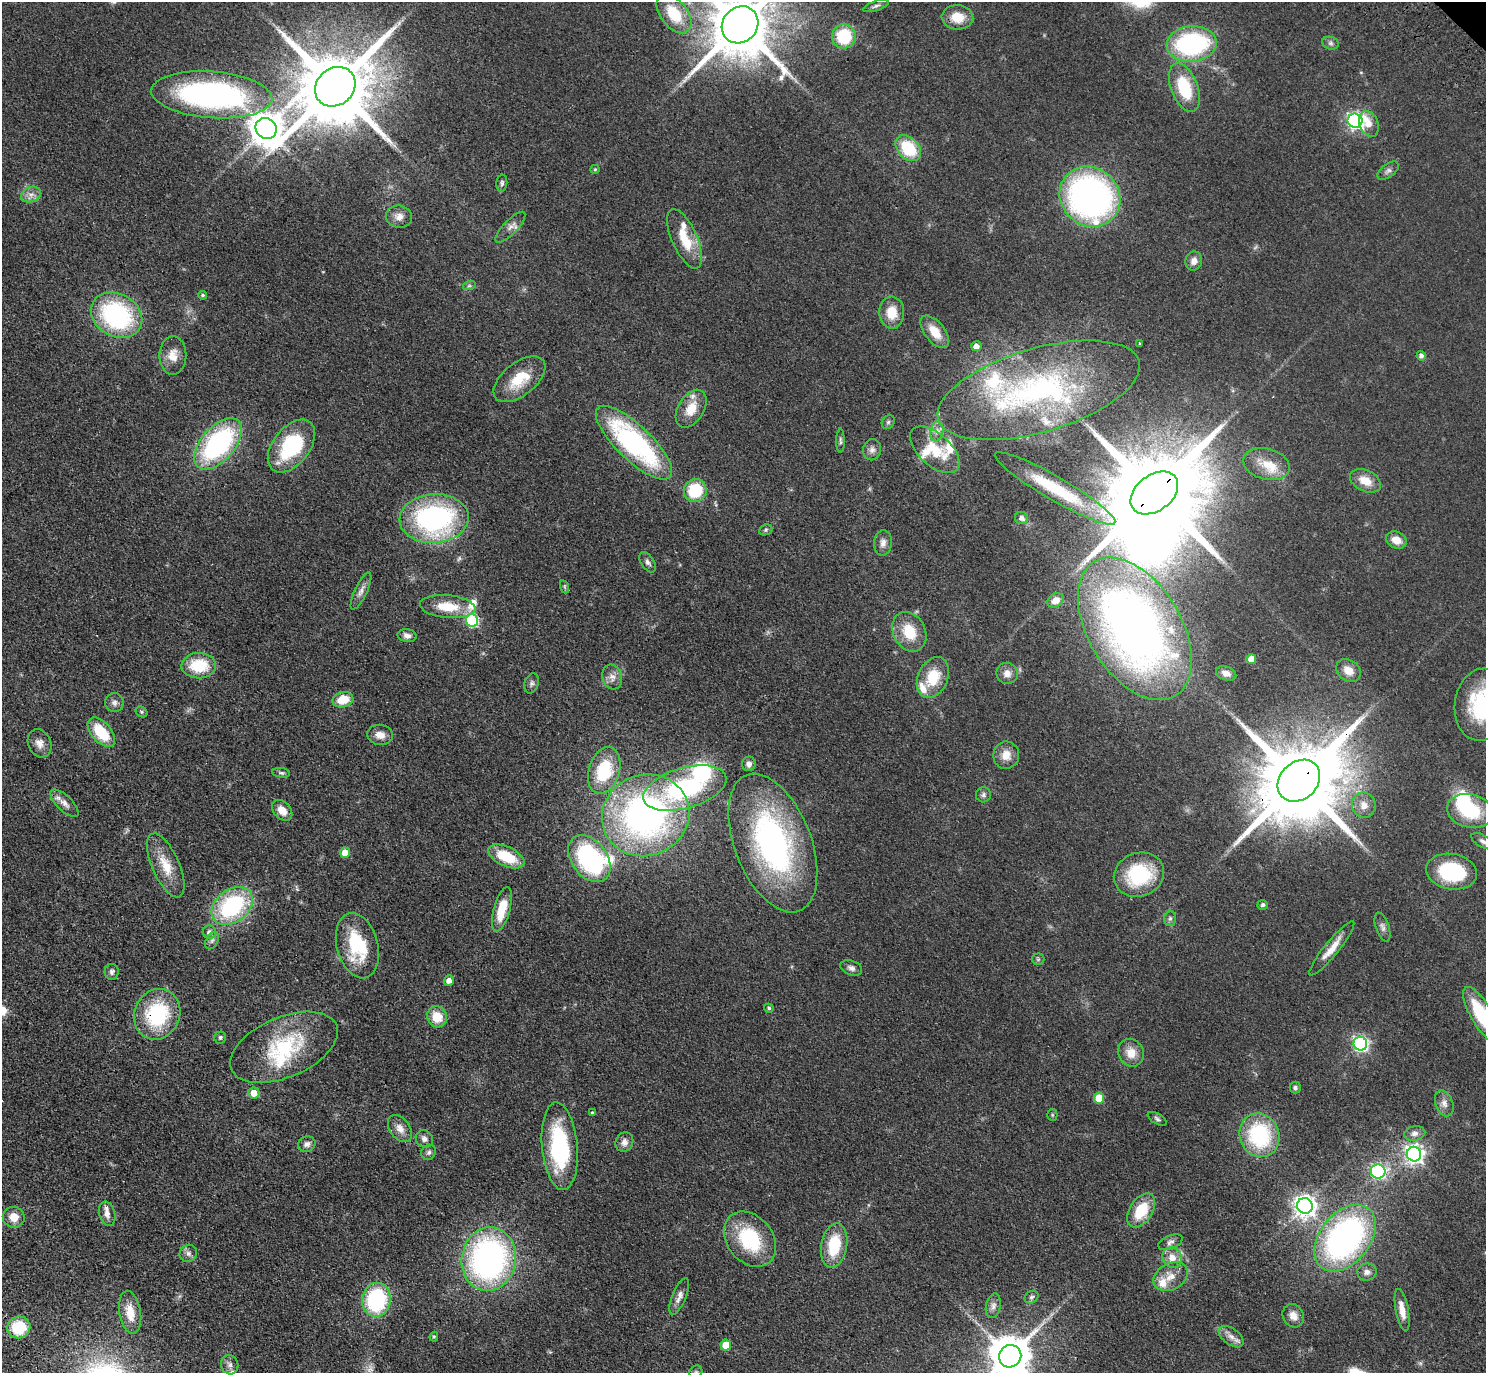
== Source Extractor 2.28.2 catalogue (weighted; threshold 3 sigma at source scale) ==
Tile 7 of 4 x 4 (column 3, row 2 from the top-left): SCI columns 3060-4543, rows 3129-4499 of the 6118 x 6118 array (HDU 1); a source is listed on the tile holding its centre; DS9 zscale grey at full resolution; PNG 1488 x 1375 px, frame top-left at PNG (2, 2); each listed source drawn as its Kron ellipse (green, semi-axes under 4 px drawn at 4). Shown black and unused: <1% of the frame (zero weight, under 3 of 4 exposures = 6% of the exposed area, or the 3 px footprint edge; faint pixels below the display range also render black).
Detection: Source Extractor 2.28.2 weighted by HDU 2 'WHT'; one run over the whole footprint, this tile lists its part. Background 0.0402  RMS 0.006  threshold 0.0268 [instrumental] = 3 sigma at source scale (4.5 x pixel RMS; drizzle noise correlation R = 1.50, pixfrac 1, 0.05/0.05 arcsec/px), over >= 5 px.
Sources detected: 185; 1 too faint to see at this stretch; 3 inside a brighter object's white glare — neither listed nor drawn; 19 inside a brighter listed object's ellipse — not listed separately; the other 162 listed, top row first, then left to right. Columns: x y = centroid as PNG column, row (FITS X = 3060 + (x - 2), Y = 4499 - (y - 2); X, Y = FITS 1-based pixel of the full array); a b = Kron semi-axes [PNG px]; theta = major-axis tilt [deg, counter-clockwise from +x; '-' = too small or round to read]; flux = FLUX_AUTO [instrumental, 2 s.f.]
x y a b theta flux
876 6 13 5 19 2
674 14 22 13 -51 21
957 17 16 12 -5 12
740 25 19 17 48 5600
844 36 12 12 - 30
1330 43 8 6 -16 1.8
1192 44 25 18 5 88
335 87 21 18 41 7700
1184 88 25 13 -69 29
212 95 60 23 -4 180
1355 121 7 7 - 190
1369 124 13 9 -67 6.1
266 129 11 10 - 1200
908 148 15 10 -47 28
595 169 4 4 - 0.68
1388 171 12 6 36 2.2
502 183 8 5 84 1.4
31 195 10 7 23 3.5
1090 197 32 29 -43 210
399 217 13 11 -10 5.1
510 227 20 7 46 3.9
685 239 32 12 -66 17
1194 261 9 8 - 3.7
469 286 6 4 19 0.97
203 295 4 4 - 1.1
892 312 16 12 -87 11
117 315 27 21 -29 85
935 332 19 10 -51 11
1140 344 3 3 - 1.6
976 346 5 5 - 4.5
173 355 19 13 89 7.6
1421 356 4 4 - 2.1
519 379 30 16 38 19
1039 390 104 42 16 130
691 409 21 13 59 11
888 422 7 6 - 1.5
937 431 10 6 80 2.9
840 441 12 3 -89 1.3
634 443 50 17 -44 110
218 444 30 17 49 110
291 446 30 18 52 45
872 450 10 9 - 3
935 450 30 16 -42 20
1266 464 24 15 -15 13
1365 481 16 10 -26 9
1055 488 69 11 -30 34
695 490 11 11 - 26
1154 493 26 18 37 14000
1022 518 7 6 - 2.6
434 519 34 24 4 120
766 530 7 5 23 1.1
1396 540 10 8 -23 6.6
883 543 12 9 84 3.6
648 562 11 6 -56 2.2
565 587 6 4 -71 0.88
361 591 20 6 65 3.5
1056 600 8 6 30 4.9
448 607 28 11 -5 17
472 620 6 6 - 70
1135 629 78 46 -59 440
909 632 21 16 -62 17
407 636 9 6 -10 2.9
1251 659 5 5 - 7.7
199 666 17 12 2 23
1348 670 13 10 -37 6.8
1007 673 11 10 - 4.7
1226 673 10 7 -19 3.9
612 677 12 9 -73 4.1
933 677 21 15 67 19
531 683 10 7 73 2
343 700 10 7 15 12
114 703 9 9 - 2.8
1481 705 36 26 83 49
142 712 6 5 - 0.95
101 732 17 10 -49 22
380 735 13 10 -6 5.1
39 743 14 11 -65 4.8
1006 755 14 13 - 7.1
749 764 7 6 - 2.8
604 771 24 15 73 33
281 773 9 4 -8 1.4
1299 781 23 18 43 11000
685 788 43 20 16 75
983 795 7 7 - 1.8
64 803 18 7 -44 4.1
1364 805 13 11 -75 6.1
282 810 12 8 -48 7
1470 811 23 16 -13 33
646 815 44 40 21 230
1483 841 13 6 -29 2.5
773 843 73 38 -69 150
345 853 5 5 - 7.3
506 856 19 9 -24 21
589 859 26 17 -53 85
166 865 34 13 -66 14
1452 872 26 17 -9 48
1139 875 25 21 21 43
1263 905 5 5 - 1.5
232 906 23 16 38 71
502 909 23 8 74 16
1170 918 7 6 - 1.6
1382 927 15 6 -72 2.6
209 932 7 6 - 2.6
212 940 9 6 63 1.8
357 946 33 20 -75 39
1332 948 34 7 51 9.2
1038 959 6 6 - 1.1
851 968 11 7 -21 2.6
112 972 8 7 - 1.8
449 981 5 5 - 4
769 1008 5 4 - 1.1
157 1014 26 22 67 50
1481 1015 31 10 -60 37
437 1017 11 9 -66 12
220 1037 6 6 - 1.2
1360 1044 7 6 - 150
284 1047 57 30 23 51
1131 1053 14 12 -60 8.2
1295 1088 6 5 - 1.3
254 1093 5 5 - 6.9
1099 1098 5 5 - 15
1444 1103 13 8 -69 3.8
592 1113 3 3 - 1.3
1052 1115 5 5 - 0.74
1157 1119 10 5 -31 1.5
400 1129 15 10 -53 5.2
1415 1133 11 7 13 2.7
1259 1135 22 19 -69 54
424 1139 9 8 - 2.9
624 1142 10 8 65 3.4
307 1144 9 7 19 2.9
560 1146 44 17 -85 64
429 1152 8 7 - 1.6
1414 1154 7 7 - 290
1378 1171 7 7 - 110
1305 1206 8 7 - 420
1141 1210 19 11 58 22
107 1214 12 8 -75 3.8
14 1217 11 10 - 6.3
1345 1238 38 25 51 180
750 1239 30 23 -50 41
1170 1242 13 7 22 2.7
834 1245 22 13 80 25
188 1253 9 8 - 2.5
1172 1258 10 9 - 6.9
489 1259 32 27 80 190
1367 1272 9 8 - 2.9
1170 1277 18 13 29 8.6
679 1296 19 7 67 3.8
1031 1297 7 6 - 1.5
376 1300 17 14 81 60
993 1306 12 7 79 3
1402 1310 21 6 -79 7
130 1312 21 10 -80 12
1293 1316 12 10 -60 5.7
19 1327 11 11 - 25
434 1337 5 4 - 0.8
1231 1337 14 8 -36 4.4
726 1345 5 5 - 8.8
1010 1356 11 11 - 2300
230 1365 9 8 - 2.8
696 1372 7 5 44 1.2
Overlapping masked pixels (flux is a lower limit): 3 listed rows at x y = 1154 493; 1299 781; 157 1014
Isophote crosses this tile's border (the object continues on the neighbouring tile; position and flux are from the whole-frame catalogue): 6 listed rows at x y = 740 25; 1481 705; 1483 841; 1481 1015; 1010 1356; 696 1372